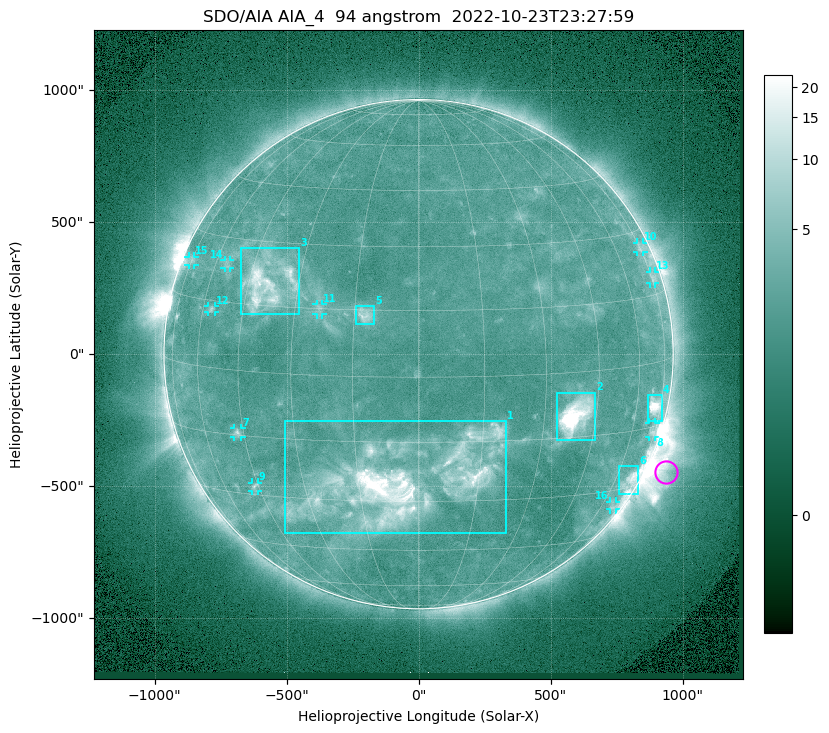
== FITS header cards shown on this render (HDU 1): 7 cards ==
TELESCOP= 'SDO/AIA '           / For AIA: SDO/AIA
INSTRUME= 'AIA_4   '           / For AIA: AIA_ATA1, AIA_ATA2, AIA_ATA3 or AIA_AT
WAVELNTH=                   94 / [angstrom] Wavelength
WAVEUNIT= 'angstrom'           / Wavelength unit: angstrom
DATE-OBS= '2022-10-23T23:27:59.124' / [ISO] Date when observation started; ISO 8
CTYPE1  = 'HPLN-TAN'           / CTYPE1: HPLN
CTYPE2  = 'HPLT-TAN'           / CTYPE2: HPLT

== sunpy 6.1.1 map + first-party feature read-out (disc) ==
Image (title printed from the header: SDO/AIA AIA_4  94 angstrom  2022-10-23T23:27:59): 1024 x 1024 px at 2.4 arcsec/px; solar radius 965 arcsec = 402 px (full disc in frame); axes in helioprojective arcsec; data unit not stated in the header (colour bar unlabelled)
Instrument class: DISC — disc imager (sunpy class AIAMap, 94 A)
Bright regions (active regions / flare kernels): reference = the median radial profile (limb darkening/brightening removed); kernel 9 px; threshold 5 sigma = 2.85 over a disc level ~2.27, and >= 1.15x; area >= 12 px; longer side >= 10 px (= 24 arcsec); searched inside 0.97 R_sun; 16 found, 16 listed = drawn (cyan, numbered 1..; 10 of them under ~33 arcsec drawn as corner ticks so the feature stays visible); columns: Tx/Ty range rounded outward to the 5 arcsec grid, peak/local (2 s.f.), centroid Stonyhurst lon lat
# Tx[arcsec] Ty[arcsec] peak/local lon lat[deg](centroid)
1 -510..330 -680..-255 15 -3 -25
2 525..670 -330..-145 24 +39 -10
3 -675..-450 150..400 7.4 -39 +20
4 865..925 -255..-155 12 +70 -10
5 -235..-165 115..185 4.7 -12 +14
6 760..835 -530..-425 5.4 +68 -28
7 -700..-670 -315..-280 3.6 -47 -14
8 870..900 -315..-260 3.1 +72 -16
9 -630..-610 -520..-485 3.1 -46 -28
10 825..855 385..425 2.6 +75 +26
11 -390..-365 150..190 2.6 -24 +15
12 -800..-770 160..185 3.1 -56 +13
13 875..895 265..315 2.7 +76 +19
14 -735..-715 325..355 2.6 -55 +24
15 -870..-850 335..370 2.4 -75 +23
16 725..750 -590..-560 2.6 +67 -34
Off-limb structures (1.02-1.3 R_sun): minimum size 162 px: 6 found; the strongest spans PA ~225..265 deg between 1.02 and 1.3 R_sun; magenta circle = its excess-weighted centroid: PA ~245 deg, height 1.08 R_sun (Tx ~935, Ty ~-450 arcsec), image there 4.4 x the reference